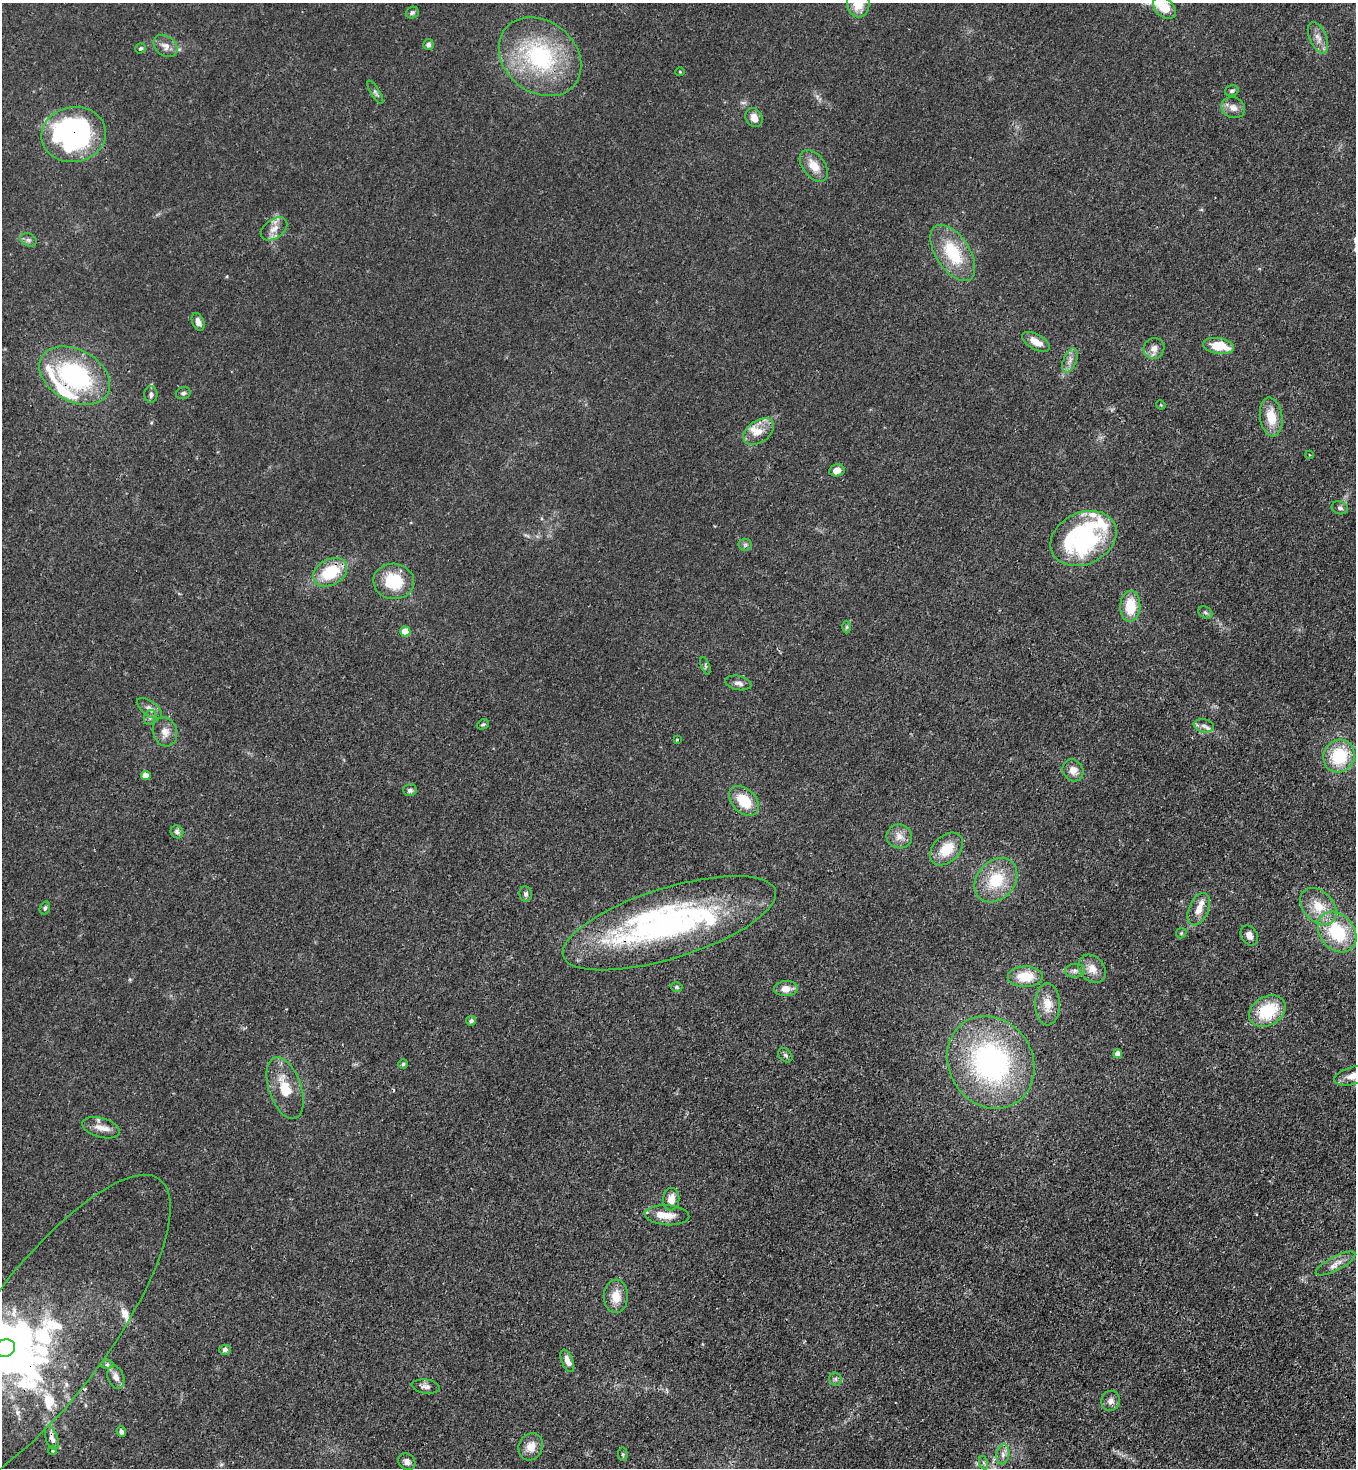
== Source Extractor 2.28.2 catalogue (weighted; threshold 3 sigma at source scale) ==
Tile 6 of 4 x 4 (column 2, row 2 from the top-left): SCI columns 1580-2933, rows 2991-4456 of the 6005 x 5983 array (HDU 1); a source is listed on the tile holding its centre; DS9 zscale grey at full resolution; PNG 1358 x 1470 px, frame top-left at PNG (2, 3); each listed source drawn as its Kron ellipse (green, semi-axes under 4 px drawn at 4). Shown black and unused: <1% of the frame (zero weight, under 3 of 4 exposures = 7% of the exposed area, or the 3 px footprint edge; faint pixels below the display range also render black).
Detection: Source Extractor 2.28.2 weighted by HDU 2 'WHT'; one run over the whole footprint, this tile lists its part. Background 0.0192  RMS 0.0026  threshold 0.0117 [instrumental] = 3 sigma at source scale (4.5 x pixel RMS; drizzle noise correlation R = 1.50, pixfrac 1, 0.05/0.05 arcsec/px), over >= 5 px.
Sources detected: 122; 1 too faint to see at this stretch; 5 inside a brighter object's white glare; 2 cosmic-ray / hot-pixel residue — neither listed nor drawn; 13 inside a brighter listed object's ellipse — not listed separately; the other 101 listed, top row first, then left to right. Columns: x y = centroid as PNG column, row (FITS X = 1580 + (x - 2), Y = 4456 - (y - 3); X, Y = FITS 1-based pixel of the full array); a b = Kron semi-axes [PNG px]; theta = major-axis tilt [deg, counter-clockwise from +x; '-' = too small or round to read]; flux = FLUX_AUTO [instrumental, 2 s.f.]
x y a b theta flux
858 3 14 11 -88 6
1164 8 13 9 -40 5.7
412 13 6 6 - 0.57
1318 38 17 8 -66 2.1
428 44 5 5 - 0.68
166 46 13 10 -38 1.9
141 48 5 5 - 0.42
540 57 45 35 -39 33
680 72 5 3 - 0.23
1232 91 7 5 15 0.55
375 92 13 4 -58 0.7
1233 108 12 10 -24 2
754 118 10 8 -62 2.2
74 134 32 27 10 54
814 166 18 11 -52 3.9
274 229 15 9 36 2.4
28 240 8 6 -20 0.75
953 253 32 17 -57 13
198 322 9 6 -67 1.7
1036 342 15 7 -29 3.1
1219 346 15 8 -9 7.4
1154 348 11 10 - 1.9
1070 361 13 6 66 1.5
75 376 38 26 -30 37
183 393 7 5 16 0.58
151 394 8 6 -90 0.89
1161 405 5 3 - 0.22
1271 417 19 11 -82 5.6
759 431 17 11 34 3.4
1309 455 4 3 - 0.22
837 470 8 6 11 2.2
1340 508 8 6 -18 0.78
1083 538 34 26 25 42
745 545 6 6 - 0.63
330 572 18 13 28 12
394 581 20 18 -4 11
1130 606 15 10 87 7.1
1205 613 8 5 -34 0.59
847 627 6 4 88 0.36
405 631 5 5 - 6.7
705 666 9 3 -69 0.38
738 683 13 7 -12 1.3
149 708 14 7 -36 1.5
150 717 8 6 69 0.81
483 724 6 5 - 0.46
1204 726 10 6 -11 1.2
165 732 15 12 -71 2.4
677 739 3 2 - 0.29
1339 756 16 15 - 13
1073 770 11 10 - 2.4
146 775 5 4 - 3.1
410 790 6 6 - 0.71
744 801 17 12 -44 7.6
177 832 7 6 - 0.74
899 836 13 12 - 2.5
946 849 19 13 45 6.8
996 880 24 19 49 11
526 894 7 6 - 0.9
1318 906 21 15 -47 6.4
45 908 7 5 71 0.6
1199 909 17 9 67 2.8
669 923 111 35 17 78
1337 932 22 17 -51 16
1181 933 6 4 44 0.37
1249 935 11 8 -59 1.6
1092 969 15 12 -50 2.9
1075 971 10 6 7 0.99
1025 977 17 10 1 6.5
676 987 6 4 -16 0.45
786 989 12 7 3 2.7
1047 1004 21 12 -89 3.8
1267 1011 19 14 30 12
471 1021 5 4 - 0.73
1117 1054 4 4 - 2.4
785 1055 8 6 -45 0.6
991 1062 48 42 -58 59
403 1064 4 4 - 0.38
1353 1076 19 9 15 3.9
285 1088 32 16 -71 7.9
101 1128 19 9 -15 2.8
671 1199 11 8 83 2.8
667 1215 22 10 -4 3.5
1335 1263 22 7 27 2.2
616 1296 17 12 88 4
46 1333 191 62 53 87
5 1348 10 8 17 140
225 1350 6 5 - 0.69
567 1361 12 5 -68 2.1
107 1365 7 4 0 0.51
116 1377 12 8 -69 1.8
835 1379 6 6 - 0.68
426 1387 14 7 -7 1.3
1110 1401 10 9 - 1.5
121 1432 5 4 - 0.74
52 1438 12 6 -72 1.4
531 1447 14 12 64 3.1
52 1450 5 4 - 0.34
623 1454 7 5 -83 0.42
1003 1454 10 6 82 1.2
407 1462 9 7 -45 1.1
984 1463 7 4 -71 0.45
Overlapping masked pixels (flux is a lower limit): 7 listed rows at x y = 540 57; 74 134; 75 376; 669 923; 1267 1011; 46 1333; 52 1438
Isophote crosses this tile's border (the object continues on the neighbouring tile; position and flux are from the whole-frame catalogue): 5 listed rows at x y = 858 3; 1164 8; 1353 1076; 46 1333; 5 1348